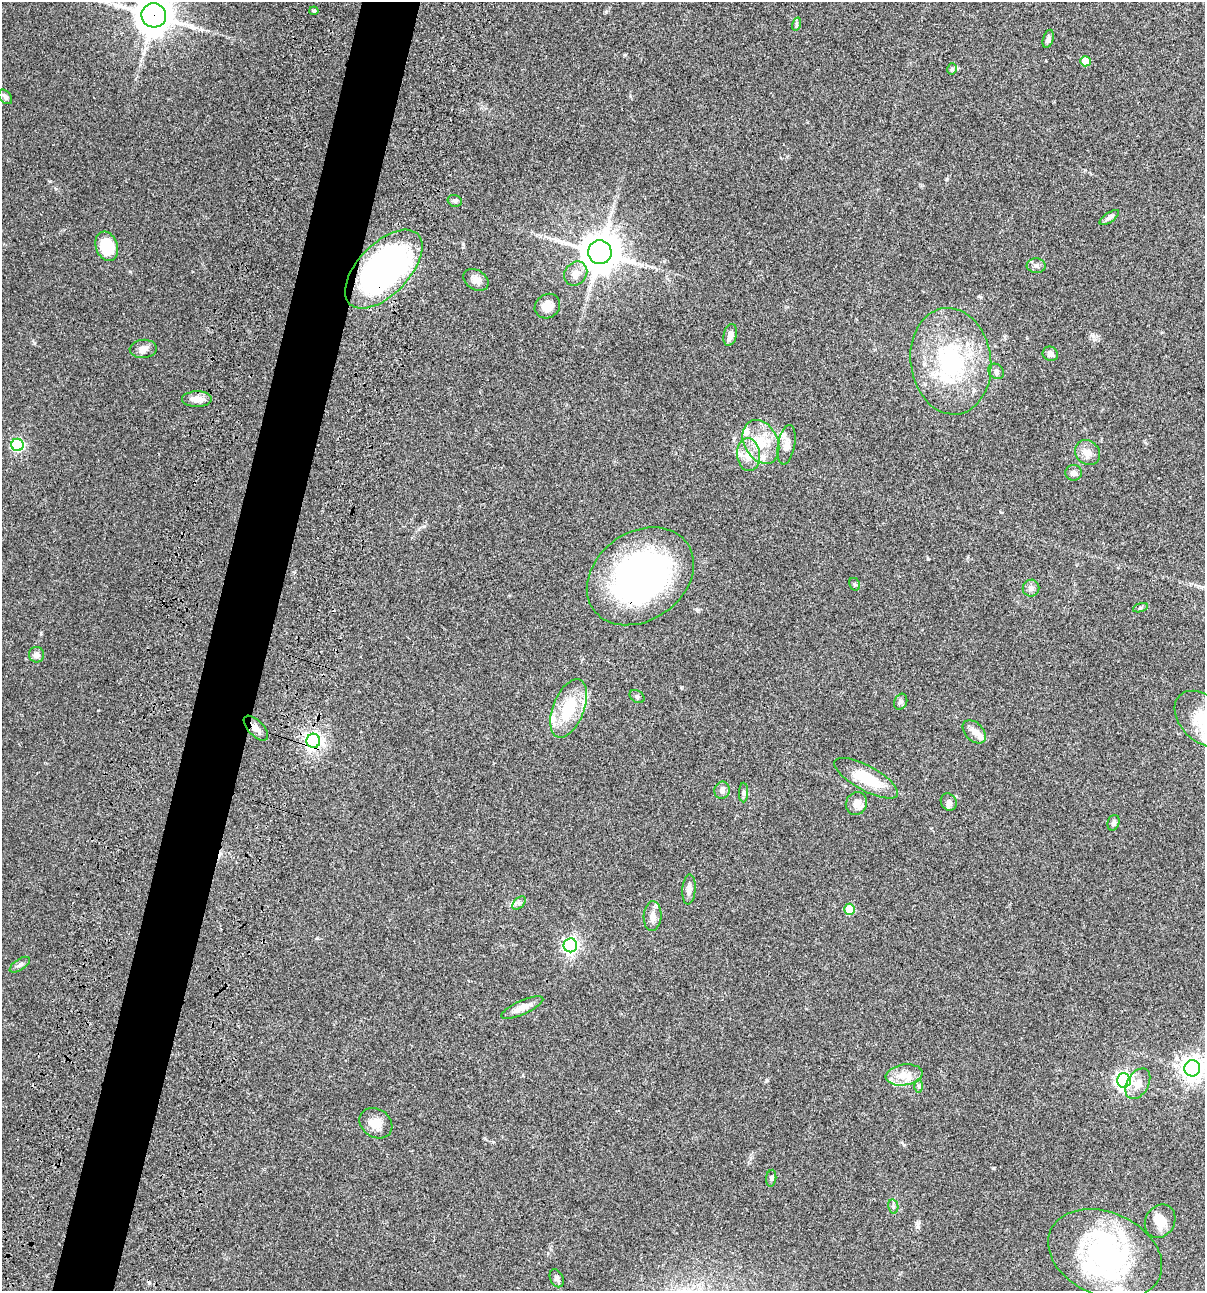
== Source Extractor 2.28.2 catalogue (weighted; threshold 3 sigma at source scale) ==
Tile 7 of 4 x 4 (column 3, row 2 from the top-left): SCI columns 2641-3843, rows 2697-3985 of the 5405 x 5390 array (HDU 1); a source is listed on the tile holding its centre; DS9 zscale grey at full resolution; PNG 1207 x 1293 px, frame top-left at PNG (2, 2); each listed source drawn as its Kron ellipse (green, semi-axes under 4 px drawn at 4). Shown black and unused: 5% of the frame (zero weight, under 3 of 4 exposures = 9% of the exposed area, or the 3 px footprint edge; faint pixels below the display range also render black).
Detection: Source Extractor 2.28.2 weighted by HDU 2 'WHT'; one run over the whole footprint, this tile lists its part. Background 0.0467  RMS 0.0052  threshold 0.0236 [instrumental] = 3 sigma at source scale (4.5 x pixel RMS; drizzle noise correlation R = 1.50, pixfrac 1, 0.05/0.05 arcsec/px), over >= 5 px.
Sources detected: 81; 2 inside a brighter object's white glare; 1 cosmic-ray / hot-pixel residue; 1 long thin detection or spike segment (spike, bleed or trail) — neither listed nor drawn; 13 inside a brighter listed object's ellipse — not listed separately; the other 64 listed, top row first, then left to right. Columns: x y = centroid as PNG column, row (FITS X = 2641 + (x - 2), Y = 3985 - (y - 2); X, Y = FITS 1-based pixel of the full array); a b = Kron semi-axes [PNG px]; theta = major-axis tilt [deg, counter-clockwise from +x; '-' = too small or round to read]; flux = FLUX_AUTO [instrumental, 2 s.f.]
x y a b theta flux
314 11 4 4 - 1.1
154 15 12 12 - 1000
797 24 7 4 72 0.74
1048 39 9 5 73 1.8
1085 61 5 5 - 9.2
952 69 6 5 - 0.98
5 97 8 5 -50 1.6
455 201 7 5 -15 1.1
1109 218 11 5 35 1.6
107 246 15 10 -71 20
600 252 12 12 - 1300
1036 266 9 7 -4 1.7
384 269 49 25 46 170
576 274 13 11 50 4
476 280 13 9 -32 3.7
547 306 13 11 39 5.6
730 335 11 6 77 3.5
143 349 13 9 5 3.1
1050 354 8 7 - 2.3
951 361 53 40 -82 59
996 371 8 6 -43 1.5
197 399 15 7 0 4.7
761 442 23 16 -62 13
17 445 6 6 - 65
786 445 20 8 80 3.7
1088 453 13 11 -48 4
748 455 16 11 -85 6.6
1073 473 8 8 - 2.2
640 576 57 44 35 150
855 584 7 5 -61 0.81
1031 588 8 8 - 2.2
1140 608 8 3 19 0.72
36 655 8 7 - 2.6
637 696 8 5 -36 1.1
901 702 8 6 66 1.3
569 708 31 15 69 24
1202 719 32 22 -46 18
256 728 15 7 -46 3.4
974 732 14 9 -46 3.4
313 741 7 7 - 140
866 778 35 12 -29 19
722 790 9 7 78 1.9
744 792 10 4 90 0.99
949 802 9 7 -56 1.7
856 804 12 10 66 4.5
1113 823 8 5 71 1.5
689 889 15 6 86 2.8
519 903 8 5 44 1.3
849 909 5 5 - 16
652 916 15 9 86 3.7
570 945 7 6 - 140
20 965 11 5 33 1.5
522 1007 23 7 24 4.7
1192 1068 8 8 - 390
904 1075 18 10 8 6.4
1124 1080 7 7 - 170
1138 1084 16 11 59 5.4
919 1086 6 4 -89 0.84
376 1123 17 14 -34 6.5
771 1178 8 5 84 1.1
893 1206 7 5 -79 1
1160 1221 17 14 59 7.4
1105 1254 59 41 -24 87
557 1278 9 6 -65 1.3
Overlapping masked pixels (flux is a lower limit): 5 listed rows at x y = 154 15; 384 269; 640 576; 256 728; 313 741
Isophote crosses this tile's border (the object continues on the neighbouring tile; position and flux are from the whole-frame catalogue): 3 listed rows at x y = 154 15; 1202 719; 1192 1068
Unlisted compact peaks at least as high as the median listed source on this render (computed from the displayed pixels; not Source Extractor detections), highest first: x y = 34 343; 994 1168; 606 12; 947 179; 928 559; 424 526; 917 1227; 41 633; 981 297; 625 55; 1093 336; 463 244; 1085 170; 130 271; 98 710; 767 1080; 697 610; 904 1145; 681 687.